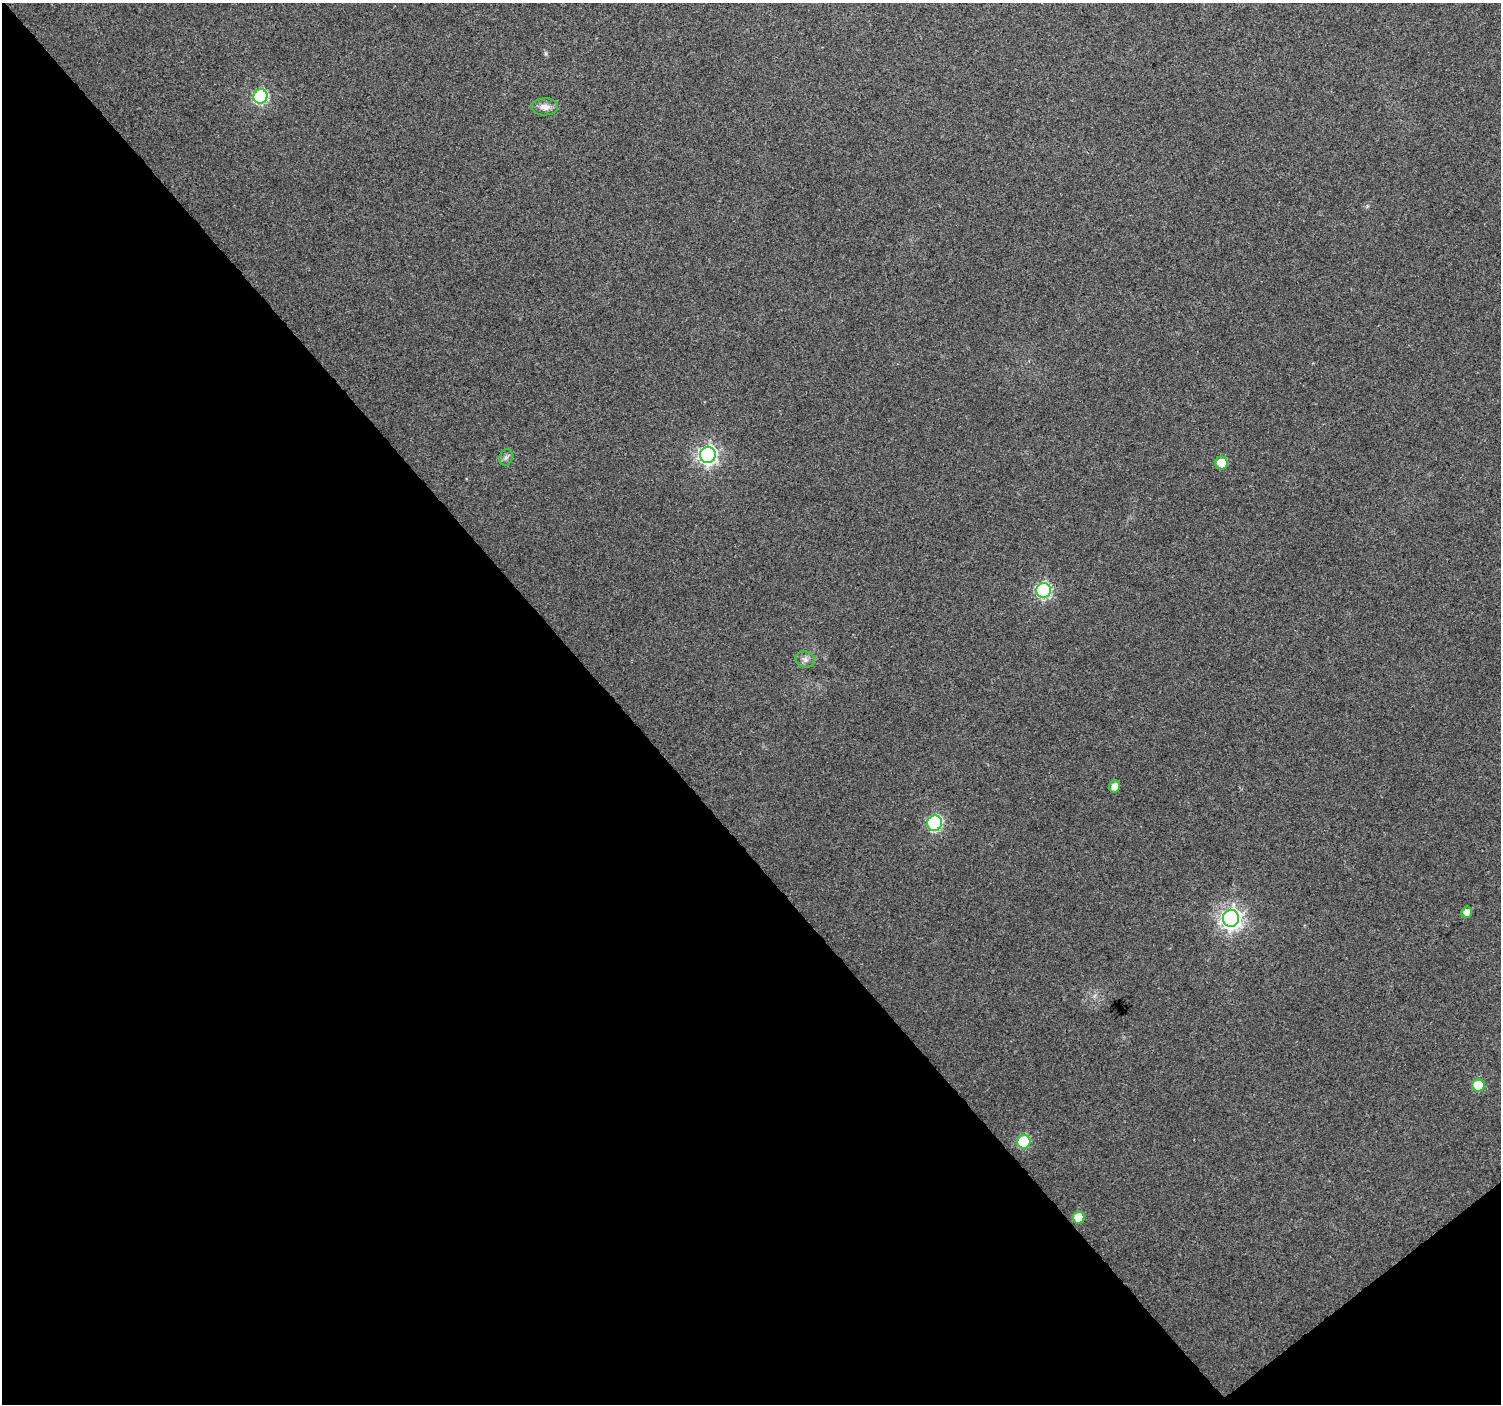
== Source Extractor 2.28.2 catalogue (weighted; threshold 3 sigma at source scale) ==
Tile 14 of 4 x 4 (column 2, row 4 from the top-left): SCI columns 1508-3006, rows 147-1548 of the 6010 x 5964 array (HDU 1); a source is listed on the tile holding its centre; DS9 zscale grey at full resolution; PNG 1503 x 1406 px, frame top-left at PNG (2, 3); each listed source drawn as its Kron ellipse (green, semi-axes under 4 px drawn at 4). Shown black and unused: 43% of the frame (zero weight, under 3 of 4 exposures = <1% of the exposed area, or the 3 px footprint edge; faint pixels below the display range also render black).
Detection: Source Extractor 2.28.2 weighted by HDU 2 'WHT'; one run over the whole footprint, this tile lists its part. Background 0.037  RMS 0.004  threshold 0.0179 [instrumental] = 3 sigma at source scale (4.5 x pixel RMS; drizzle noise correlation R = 1.50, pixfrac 1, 0.0396/0.0396 arcsec/px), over >= 5 px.
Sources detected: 14; all 14 listed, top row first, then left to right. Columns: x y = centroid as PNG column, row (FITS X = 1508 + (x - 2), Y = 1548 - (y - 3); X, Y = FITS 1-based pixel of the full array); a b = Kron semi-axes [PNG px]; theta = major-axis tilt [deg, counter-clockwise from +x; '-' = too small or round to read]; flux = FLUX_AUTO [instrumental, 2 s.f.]
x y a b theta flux
260 96 7 7 - 65
545 107 13 8 1 3.1
708 455 8 8 - 170
506 457 8 6 73 1.2
1222 463 6 6 - 7.5
1044 590 7 7 - 76
805 659 10 8 -19 1.8
1115 787 6 5 - 3.4
935 823 7 7 - 66
1467 912 6 5 - 2.5
1231 918 8 8 - 240
1478 1085 6 6 - 11
1024 1142 7 6 - 29
1078 1217 6 6 - 7.7